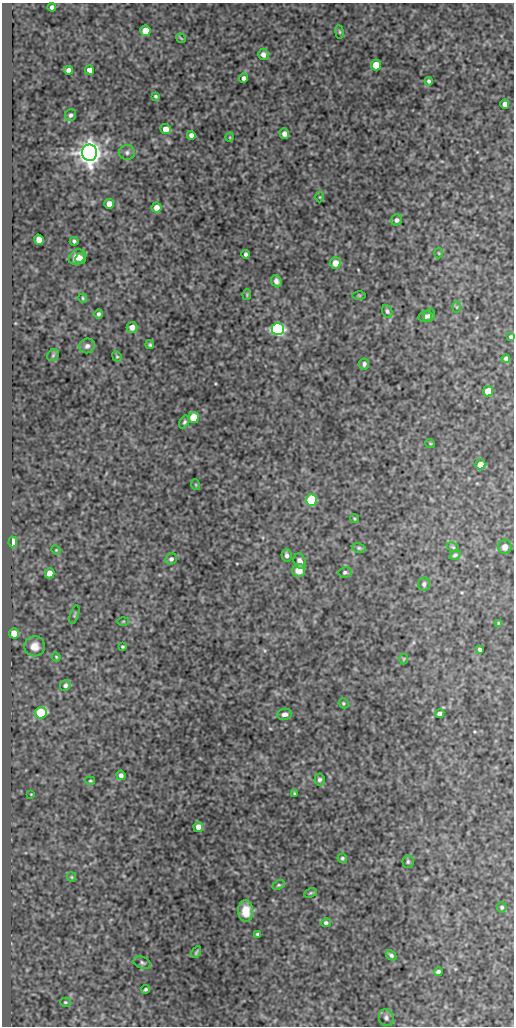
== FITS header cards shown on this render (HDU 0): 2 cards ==
NAXIS1  =                  512
NAXIS2  =                 1024

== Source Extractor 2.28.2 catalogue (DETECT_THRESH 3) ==
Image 512 x 1024 px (HDU 0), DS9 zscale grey, 1 PNG px = 1 image px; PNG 516 x 1028 px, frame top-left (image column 1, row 1024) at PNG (2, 3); each listed source drawn as its Kron ellipse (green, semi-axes under 4 px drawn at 4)
Background 1670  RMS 1.7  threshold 5.09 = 3 sigma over >= 5 px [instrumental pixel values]
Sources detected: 105; all 105 listed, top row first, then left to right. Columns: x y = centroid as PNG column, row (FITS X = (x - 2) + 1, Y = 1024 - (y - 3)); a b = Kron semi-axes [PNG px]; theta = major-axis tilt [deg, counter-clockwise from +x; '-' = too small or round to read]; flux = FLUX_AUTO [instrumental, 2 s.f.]
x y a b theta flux
52 7 4 4 - 320
145 31 5 5 - 2000
339 32 7 3 -82 140
181 38 5 2 - 110
263 54 5 5 - 440
376 65 5 5 - 2200
68 70 4 4 - 480
89 70 5 4 - 700
243 78 4 4 - 360
429 81 4 4 - 220
155 96 4 3 - 180
505 104 4 4 - 570
71 115 6 5 - 310
166 129 5 5 - 1300
284 134 5 4 - 520
191 135 4 4 - 560
230 137 5 3 - 93
89 153 8 7 - 120000
127 153 8 7 - 360
320 197 5 3 - 100
109 204 5 5 - 1000
156 207 5 5 - 870
397 220 6 5 - 320
39 240 5 5 - 1200
74 241 4 3 - 210
439 253 5 3 - 100
246 254 4 3 - 290
77 257 9 7 35 970
81 258 5 5 - 510
335 263 5 5 - 1500
276 281 6 5 - 420
247 294 5 4 - 130
359 295 6 4 -1 140
83 298 4 4 - 140
457 307 6 4 -90 140
387 311 6 5 - 260
99 314 4 4 - 260
429 315 7 5 72 280
425 316 7 5 15 360
132 327 5 5 - 750
278 329 6 6 - 34000
511 337 4 3 - 220
150 345 4 3 - 180
87 346 8 7 - 420
53 355 6 5 - 190
117 356 5 4 - 140
506 358 4 4 - 330
364 364 5 5 - 300
488 391 5 5 - 1900
193 417 5 5 - 3400
184 422 7 4 60 210
430 443 5 3 - 100
480 464 5 5 - 1300
196 485 5 3 - 110
311 500 6 5 - 11000
354 519 4 3 - 110
13 542 5 4 - 4700
453 547 6 4 -27 150
505 547 7 6 - 610
359 548 7 4 -9 200
56 550 5 4 - 120
287 555 6 5 - 380
455 555 6 4 34 220
171 559 6 5 - 270
300 561 8 6 -73 610
299 570 6 6 - 1200
345 572 6 5 - 240
50 573 5 4 - 1000
424 584 6 6 - 290
74 615 10 4 73 190
123 621 5 3 - 120
498 623 4 4 - 100
14 633 5 5 - 1600
35 646 10 10 - 1100
123 647 3 3 - 150
480 649 4 3 - 240
56 657 4 3 - 110
404 659 5 3 - 98
65 685 5 5 - 310
343 703 5 4 - 160
41 713 6 5 - 6900
285 714 7 5 7 420
440 714 5 4 - 380
121 775 5 4 - 360
319 780 6 5 - 290
90 781 5 3 - 130
294 793 4 3 - 130
31 794 2 2 - 70
198 827 5 5 - 760
342 858 5 5 - 220
408 862 6 5 - 210
71 877 5 4 - 130
279 885 6 4 26 170
310 893 6 3 26 150
502 907 5 5 - 220
246 911 10 7 -87 1900
326 923 5 4 - 240
258 934 4 3 - 250
196 952 6 3 59 170
391 955 6 4 -45 250
142 963 9 5 -22 270
438 972 4 4 - 290
146 989 4 3 - 200
65 1002 5 4 - 140
386 1018 8 7 - 360